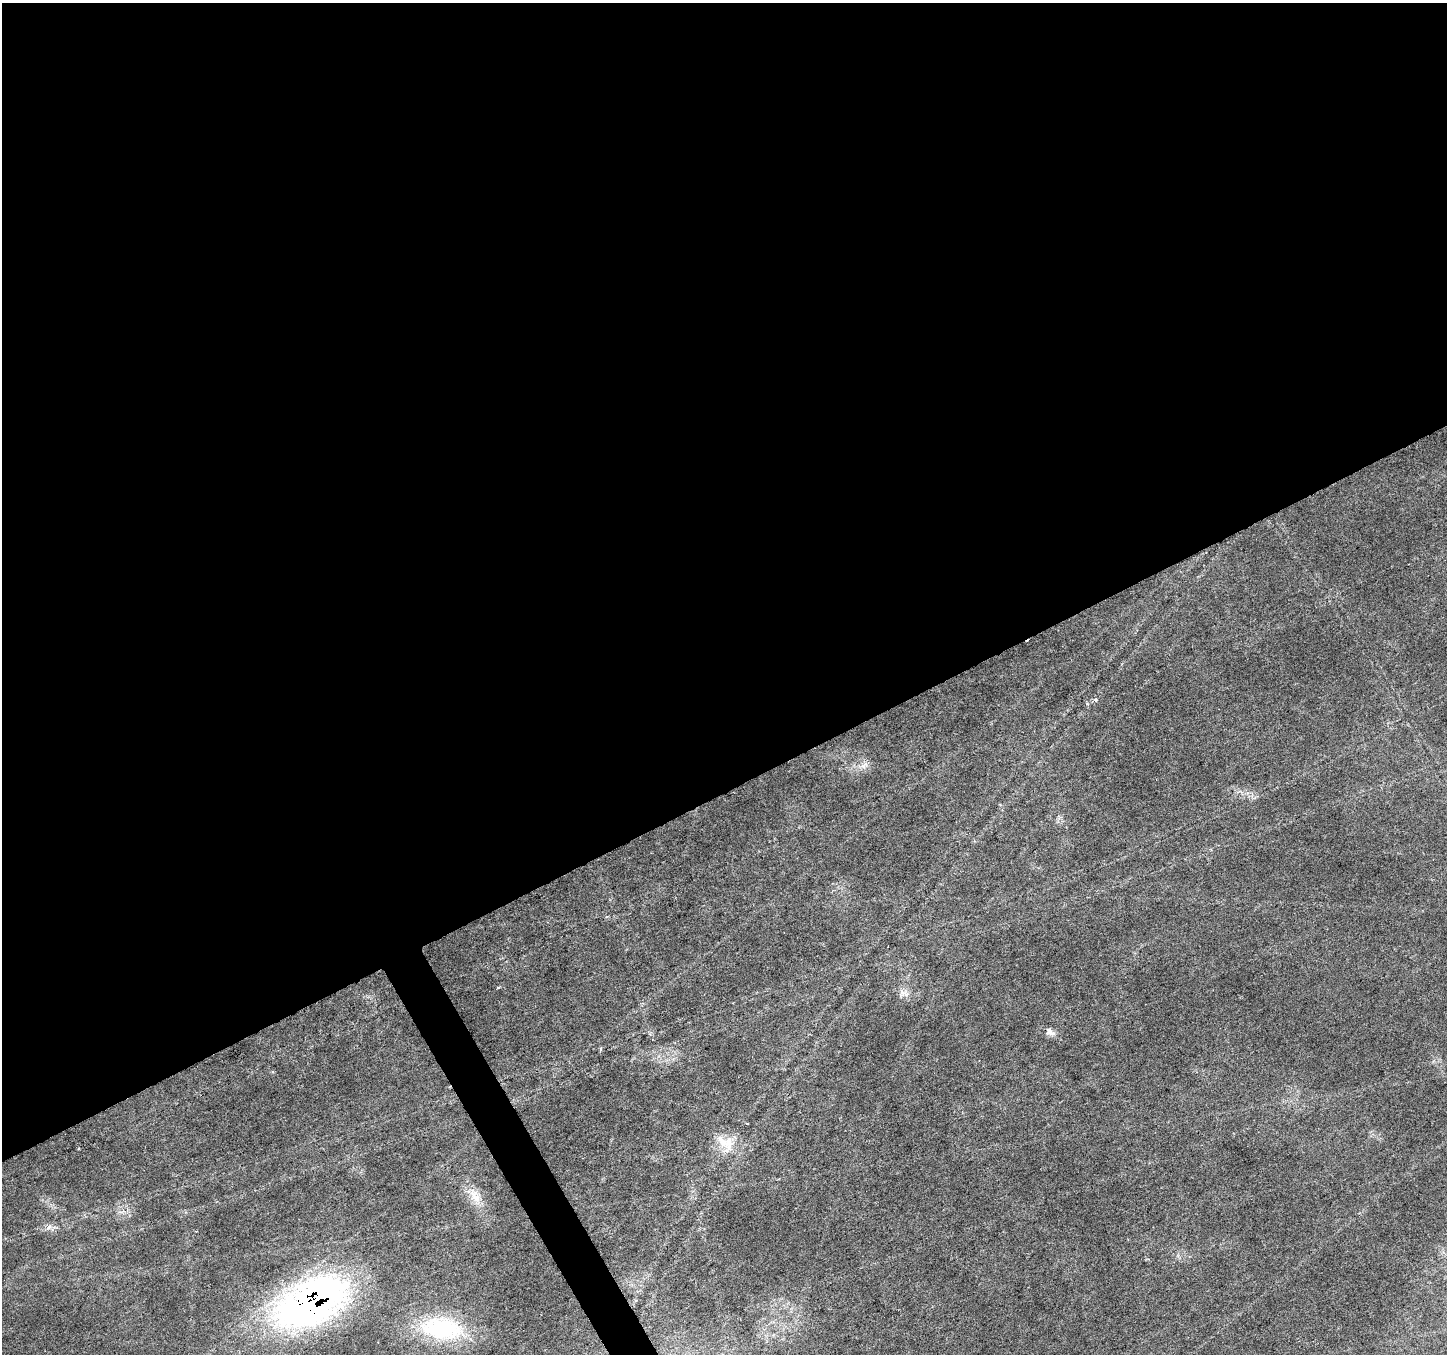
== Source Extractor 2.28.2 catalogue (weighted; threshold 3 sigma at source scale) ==
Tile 2 of 4 x 4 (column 2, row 1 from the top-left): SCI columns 1452-2896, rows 4218-5569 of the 5788 x 5674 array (HDU 1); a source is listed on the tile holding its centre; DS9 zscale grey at full resolution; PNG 1449 x 1356 px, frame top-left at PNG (2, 3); no overlay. Shown black and unused: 59% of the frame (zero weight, under 3 of 6 exposures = <1% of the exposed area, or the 3 px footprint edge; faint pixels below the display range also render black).
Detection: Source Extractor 2.28.2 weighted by HDU 2 'WHT'; one run over the whole footprint, this tile lists its part. Background 0.0161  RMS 0.0018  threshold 0.00756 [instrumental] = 3 sigma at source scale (4.09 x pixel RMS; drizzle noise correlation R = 1.36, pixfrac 0.8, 0.0396/0.0396 arcsec/px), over >= 5 px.
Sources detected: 12; all 12 listed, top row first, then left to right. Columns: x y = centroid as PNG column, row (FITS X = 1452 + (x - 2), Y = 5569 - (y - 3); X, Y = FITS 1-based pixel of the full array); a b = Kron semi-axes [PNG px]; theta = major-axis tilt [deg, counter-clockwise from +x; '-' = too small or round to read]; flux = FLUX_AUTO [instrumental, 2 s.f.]
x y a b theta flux
1096 700 4 4 - 0.29
865 765 11 5 45 0.78
1000 804 5 3 - 0.17
498 987 3 2 - 0.27
903 993 16 8 -19 1.1
1050 1032 16 7 -36 1
747 1123 4 2 - 0.12
726 1142 31 17 -32 4.2
475 1196 26 11 -57 3
49 1227 7 6 - 0.58
313 1301 67 34 28 95
442 1329 56 27 -7 17
Overlapping masked pixels (flux is a lower limit): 1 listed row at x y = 313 1301
Unlisted compact peaks at least as high as the median listed source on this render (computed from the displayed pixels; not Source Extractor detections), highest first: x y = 1087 704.